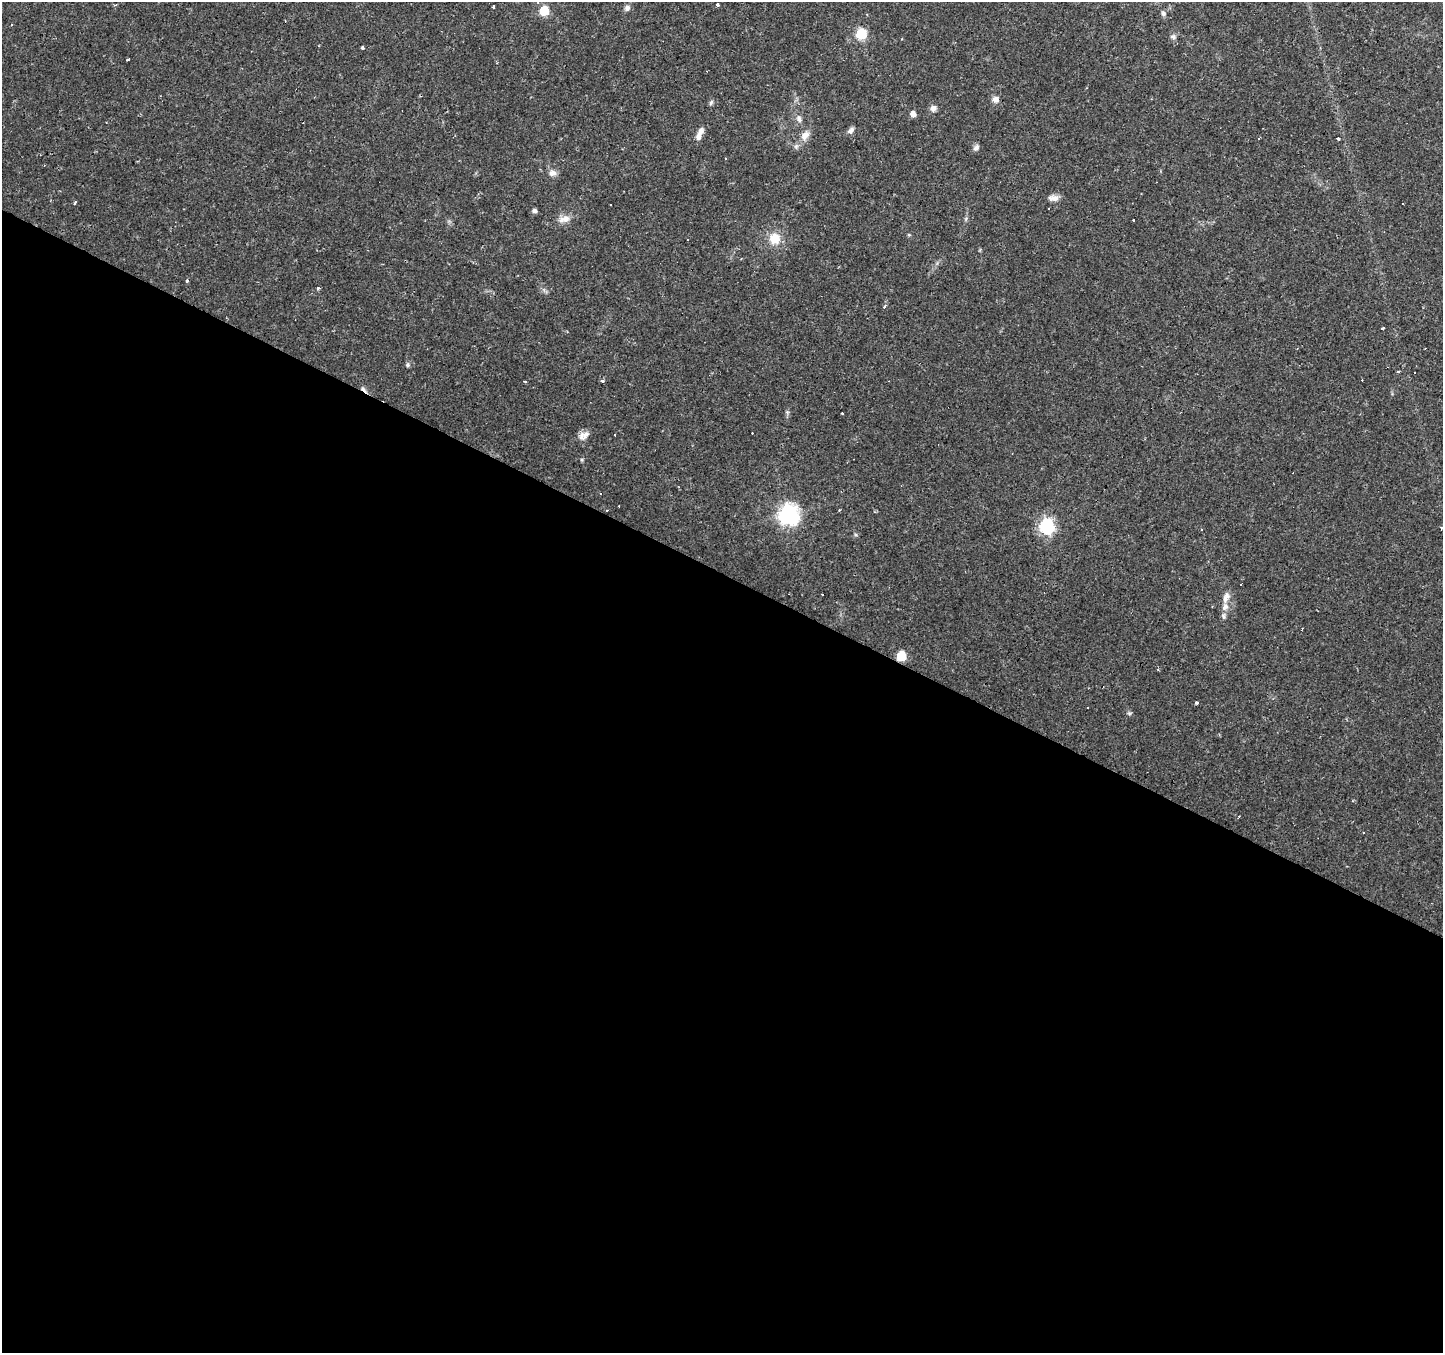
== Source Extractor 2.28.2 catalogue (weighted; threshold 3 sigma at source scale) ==
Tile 14 of 4 x 4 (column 2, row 4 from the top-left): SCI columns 1441-2881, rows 195-1545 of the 5765 x 5860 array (HDU 1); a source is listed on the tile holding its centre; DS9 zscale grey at full resolution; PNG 1445 x 1355 px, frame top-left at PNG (2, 2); no overlay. Shown black and unused: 58% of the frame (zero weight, under 2 of 3 exposures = <1% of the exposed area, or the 3 px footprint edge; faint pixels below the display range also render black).
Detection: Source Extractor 2.28.2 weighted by HDU 2 'WHT'; one run over the whole footprint, this tile lists its part. Background 0.0271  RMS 0.003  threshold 0.0136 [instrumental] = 3 sigma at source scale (4.5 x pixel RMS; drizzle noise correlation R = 1.50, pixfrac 1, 0.0396/0.0396 arcsec/px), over >= 5 px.
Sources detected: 73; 20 cosmic-ray / hot-pixel residue — not listed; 2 inside a brighter listed object's ellipse — not listed separately; the other 51 listed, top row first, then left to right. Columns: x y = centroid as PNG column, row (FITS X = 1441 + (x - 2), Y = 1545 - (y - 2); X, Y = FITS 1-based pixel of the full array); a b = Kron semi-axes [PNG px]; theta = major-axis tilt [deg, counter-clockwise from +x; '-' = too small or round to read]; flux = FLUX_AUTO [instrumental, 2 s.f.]
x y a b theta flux
717 5 3 3 - 2.5
493 7 3 2 - 0.3
627 8 7 7 - 1
544 11 6 6 - 17
1163 13 7 6 - 0.78
861 34 6 6 - 26
1173 37 8 7 - 0.85
362 48 3 3 - 0.47
128 59 3 3 - 0.59
996 99 8 7 - 1.6
711 102 7 5 71 0.64
933 108 8 7 - 1.3
913 114 6 5 - 1.8
799 119 11 7 -64 1.4
851 130 10 6 50 1.1
698 136 12 7 69 1.7
805 136 15 10 61 2.6
1259 138 3 2 - 0.32
1338 139 3 3 - 5.9
976 147 9 6 57 0.98
726 159 3 3 - 1.3
552 173 10 8 -7 1.6
1053 198 14 8 -9 1.7
74 203 3 3 - 1.2
1048 208 3 3 - 0.39
534 211 6 5 - 0.87
966 218 6 4 20 0.41
565 219 16 8 15 2.6
1133 220 4 3 - 1
909 235 5 3 - 0.32
775 238 13 13 - 5.4
687 240 3 2 - 0.43
187 281 3 3 - 2.2
318 288 4 4 - 0.43
885 306 4 3 - 0.69
1383 328 4 3 - 9.7
407 365 6 6 - 0.62
603 381 3 3 - 11
585 435 14 9 59 2.1
600 493 3 3 - 1.4
789 514 8 7 - 160
1046 526 7 6 - 64
1441 528 3 2 - 0.46
1201 530 3 3 - 0.79
823 594 3 3 - 0.82
1226 597 16 8 70 2.1
1224 616 9 6 -76 0.89
901 656 6 6 - 16
1197 703 4 3 - 3.6
1129 713 6 5 - 0.5
1364 833 3 2 - 0.31
Overlapping masked pixels (flux is a lower limit): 1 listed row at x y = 901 656